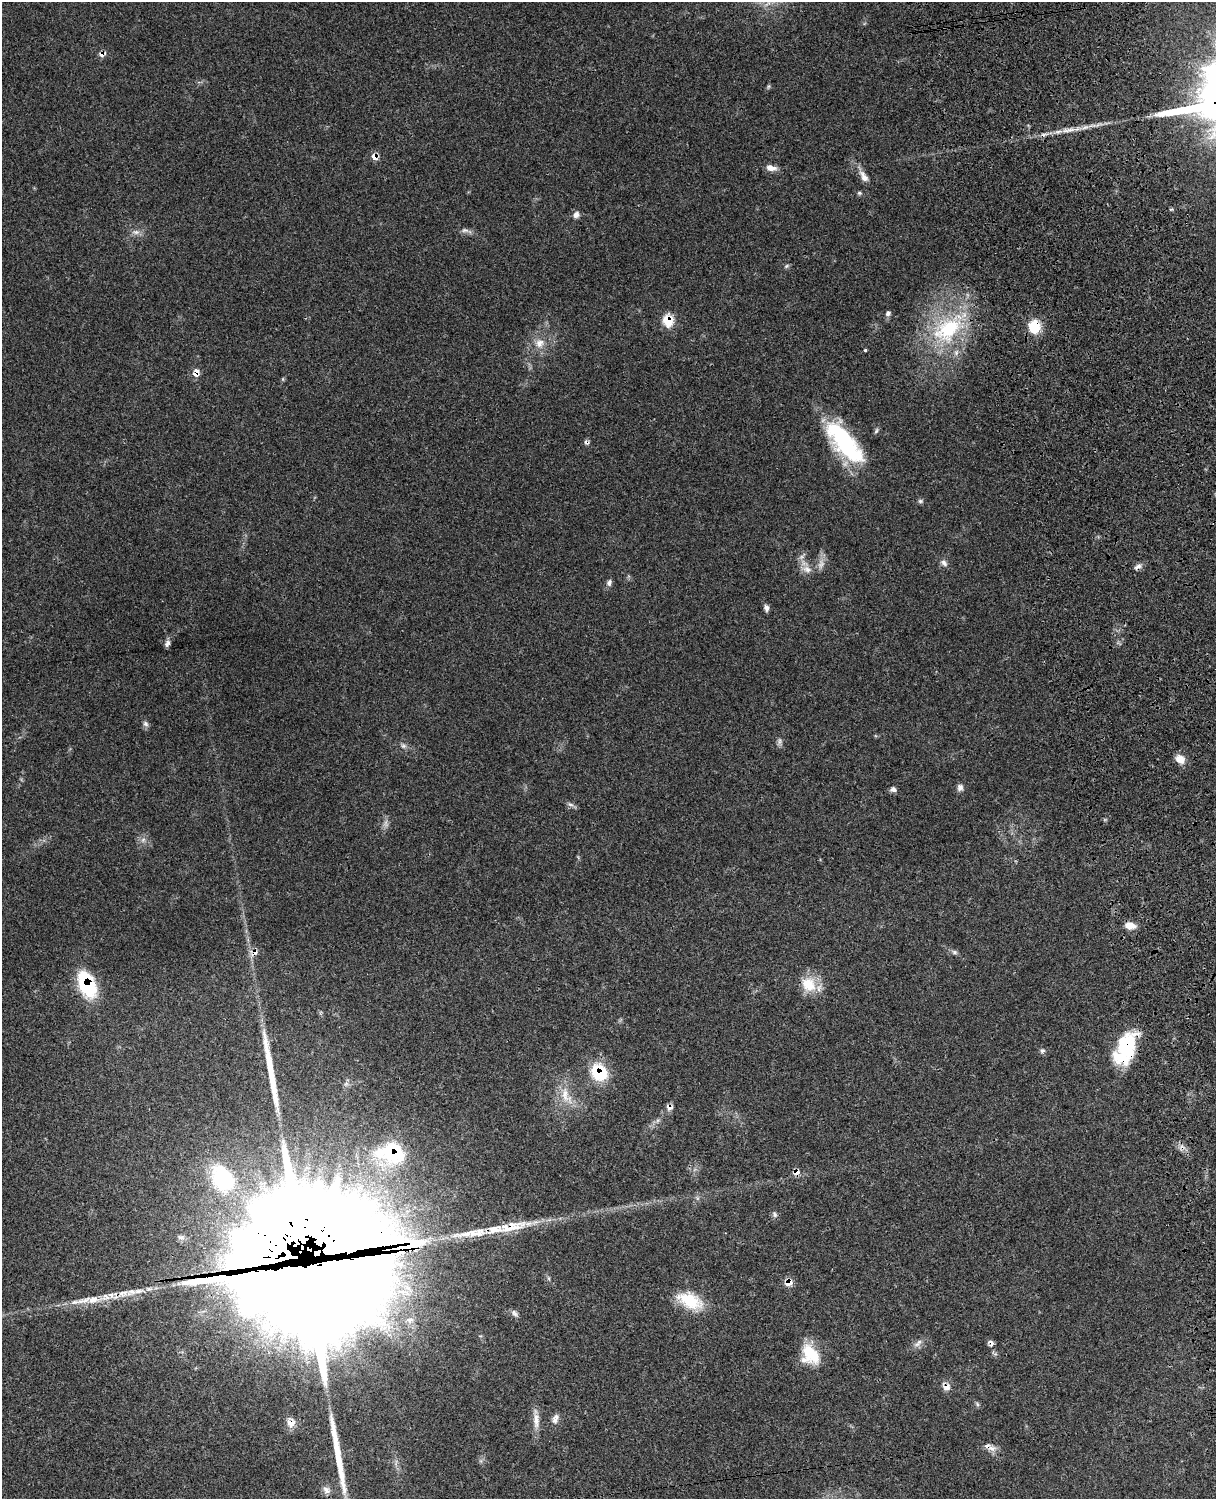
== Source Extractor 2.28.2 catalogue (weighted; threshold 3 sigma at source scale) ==
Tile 6 of 4 x 3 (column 2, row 2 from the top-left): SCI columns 1344-2557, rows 1776-3272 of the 5102 x 4931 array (HDU 1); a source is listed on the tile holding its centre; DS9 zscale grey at full resolution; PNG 1218 x 1501 px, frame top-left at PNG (2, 2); no overlay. Shown black and unused: <1% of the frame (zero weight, under 3 of 4 exposures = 6% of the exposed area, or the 3 px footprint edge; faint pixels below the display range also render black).
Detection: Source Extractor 2.28.2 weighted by HDU 2 'WHT'; one run over the whole footprint, this tile lists its part. Background 0.0975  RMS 0.0064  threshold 0.0286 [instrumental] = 3 sigma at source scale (4.5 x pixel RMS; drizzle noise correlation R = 1.50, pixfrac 1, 0.05/0.05 arcsec/px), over >= 5 px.
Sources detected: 95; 2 too faint to see at this stretch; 5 inside a brighter object's white glare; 4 cosmic-ray / hot-pixel residue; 2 long thin detections or spike segments (spike, bleed or trail) — not listed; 11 inside a brighter listed object's ellipse — not listed separately; the other 71 listed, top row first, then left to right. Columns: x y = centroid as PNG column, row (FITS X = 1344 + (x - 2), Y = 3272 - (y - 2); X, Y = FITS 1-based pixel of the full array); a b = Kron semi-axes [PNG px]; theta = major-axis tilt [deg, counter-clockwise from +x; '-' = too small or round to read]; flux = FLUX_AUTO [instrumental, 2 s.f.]
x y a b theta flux
102 54 9 7 13 2.8
768 87 6 4 71 0.9
1070 130 11 6 16 3.6
1059 131 9 4 19 2.3
375 156 8 6 -37 4.8
771 168 13 7 -9 4.3
864 177 17 8 -58 4.6
859 193 6 5 - 1
576 215 9 7 64 2.9
465 230 11 6 -4 2.2
136 232 12 6 -5 2.9
786 266 8 5 28 1.1
888 313 7 6 - 1.9
668 320 8 7 - 23
1034 327 13 11 -88 19
947 330 48 30 35 63
539 343 13 12 - 6.9
865 350 3 3 - 1
196 374 8 5 -24 2.9
876 431 8 5 70 1.2
845 441 47 21 -51 72
920 501 7 5 -1 1.2
944 563 11 7 -43 2.5
1138 567 12 5 33 2.4
807 569 14 9 -20 5.1
609 583 8 6 70 2.1
766 608 8 6 -79 2.1
167 643 10 7 63 2.1
145 724 8 7 - 2
780 741 11 5 83 1.9
403 746 8 6 -1 1.8
1180 759 11 9 -32 6.5
960 787 9 7 80 2.5
893 789 7 6 - 2.1
570 804 9 4 -19 1.5
143 840 7 5 45 1.6
1130 925 12 7 -10 6.5
954 952 8 6 -16 1.6
255 953 11 8 35 3.6
808 984 22 18 -52 16
87 985 27 16 -66 45
1126 1047 38 19 58 37
1042 1051 7 6 - 1.5
599 1072 20 16 -52 26
566 1096 30 14 -63 13
669 1107 8 8 - 2.7
394 1153 29 26 -39 40
796 1172 8 7 - 3.5
223 1179 38 27 -58 58
775 1214 9 6 -60 1.7
510 1227 62 13 12 26
181 1237 11 6 8 2
302 1268 90 49 -41 14000
548 1278 6 4 -70 0.9
789 1282 9 8 - 5.5
139 1291 14 6 11 4.2
122 1293 10 9 - 3.7
83 1300 25 8 16 8.2
690 1301 33 17 -23 23
514 1313 11 5 -54 2
410 1320 11 9 20 3.6
918 1343 15 7 41 3.3
991 1343 9 7 -64 2.3
811 1354 29 16 -56 19
946 1387 10 8 14 3.9
977 1404 6 4 -72 1
555 1419 14 8 67 3.3
536 1420 25 8 89 6.5
291 1423 12 11 - 4.8
991 1448 15 7 -9 4.2
326 1490 12 9 -43 3.6
Overlapping masked pixels (flux is a lower limit): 20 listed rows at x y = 102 54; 375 156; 668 320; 1034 327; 196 374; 1138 567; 255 953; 87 985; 1126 1047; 599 1072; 669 1107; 394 1153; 796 1172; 510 1227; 302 1268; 789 1282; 991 1343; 946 1387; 291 1423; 991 1448